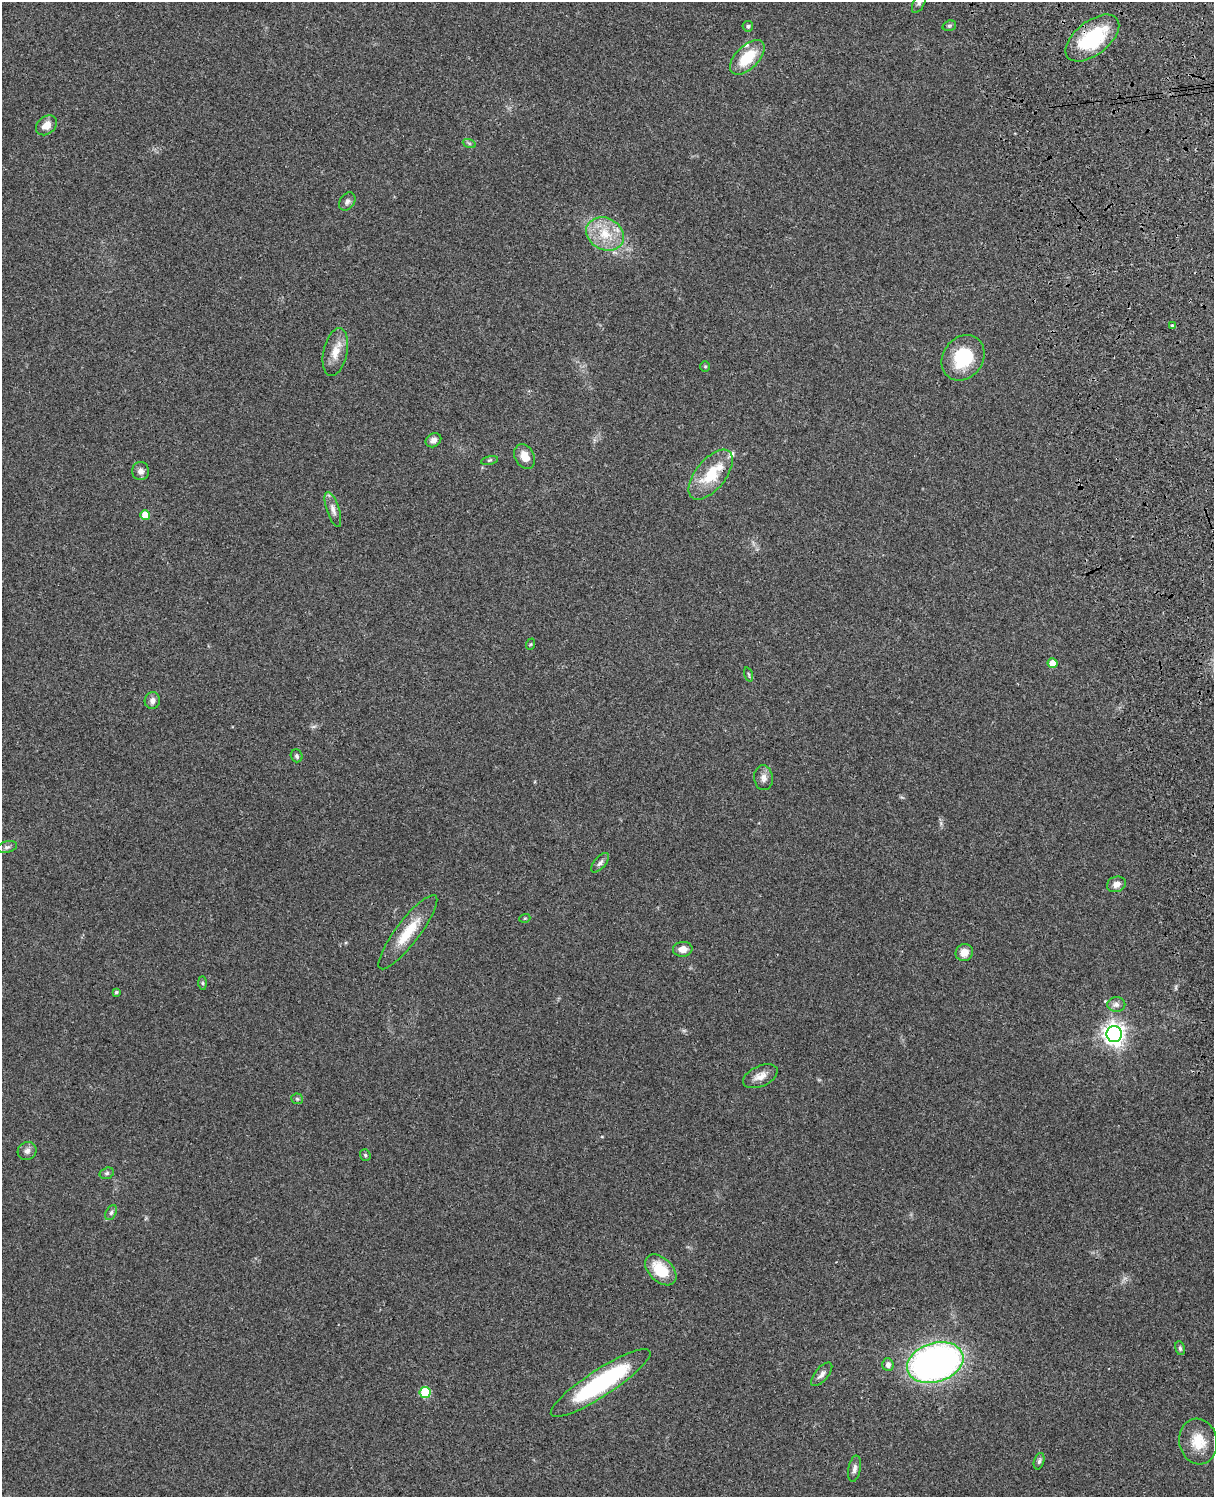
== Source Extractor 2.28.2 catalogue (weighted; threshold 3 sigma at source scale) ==
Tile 6 of 4 x 3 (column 2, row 2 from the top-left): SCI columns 1332-2543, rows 1660-3154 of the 5088 x 4927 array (HDU 1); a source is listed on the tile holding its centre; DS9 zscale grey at full resolution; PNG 1216 x 1499 px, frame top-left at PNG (2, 2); each listed source drawn as its Kron ellipse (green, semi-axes under 4 px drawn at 4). Shown black and unused: <1% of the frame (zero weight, under 3 of 4 exposures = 6% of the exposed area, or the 3 px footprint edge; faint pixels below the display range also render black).
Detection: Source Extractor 2.28.2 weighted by HDU 2 'WHT'; one run over the whole footprint, this tile lists its part. Background 0.105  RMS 0.0065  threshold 0.0293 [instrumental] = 3 sigma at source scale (4.5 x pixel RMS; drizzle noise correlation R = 1.50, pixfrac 1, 0.05/0.05 arcsec/px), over >= 5 px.
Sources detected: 56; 3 inside a brighter listed object's ellipse — not listed separately; the other 53 listed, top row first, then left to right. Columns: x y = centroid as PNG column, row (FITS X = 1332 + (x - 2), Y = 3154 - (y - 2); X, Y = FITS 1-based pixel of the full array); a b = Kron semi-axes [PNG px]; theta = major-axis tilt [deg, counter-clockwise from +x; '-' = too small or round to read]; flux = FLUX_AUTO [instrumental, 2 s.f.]
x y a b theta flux
919 2 11 5 64 2.2
748 26 5 5 - 1.2
949 26 7 5 17 1.1
1092 38 31 17 38 50
747 57 22 11 45 21
46 125 11 8 39 6.4
469 143 7 4 -19 1
347 201 10 7 54 2.3
605 234 19 16 -27 17
1172 325 4 3 - 0.76
335 352 24 12 78 9.1
963 358 24 20 54 29
705 367 5 5 - 0.83
433 440 8 6 32 2.9
525 457 13 9 -63 7.8
489 460 8 3 13 0.93
140 471 9 8 - 3
711 475 30 15 51 22
333 509 18 6 -72 3.8
145 515 5 5 - 11
531 644 6 3 70 0.63
1053 663 5 5 - 10
749 674 7 3 -71 0.85
152 701 8 7 - 3
297 756 6 6 - 1.4
764 778 12 9 -84 3.7
7 847 10 5 15 1.8
600 863 12 5 50 2.1
1116 884 10 7 21 3.8
525 918 5 3 - 0.56
408 932 46 11 53 19
683 949 10 7 5 4.9
964 952 9 8 - 5.9
202 983 7 4 -89 0.93
116 992 3 3 - 1.2
1116 1004 9 7 -1 2.8
1114 1034 8 7 - 430
760 1076 18 10 24 5.9
297 1099 5 5 - 0.96
27 1151 10 8 37 2.7
365 1155 6 5 - 1.1
107 1173 7 5 17 1.3
111 1213 8 5 63 1.4
661 1270 18 11 -44 20
1180 1348 7 4 -79 1.4
935 1363 29 19 17 290
888 1365 6 5 - 2.9
822 1374 14 6 50 2.9
601 1383 59 13 33 82
425 1392 5 5 - 30
1198 1441 23 19 -79 15
1039 1461 8 5 75 1.6
854 1469 13 6 80 2.7
Overlapping masked pixels (flux is a lower limit): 1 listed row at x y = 1092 38
Isophote crosses this tile's border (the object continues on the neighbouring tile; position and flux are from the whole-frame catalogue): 1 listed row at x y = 919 2